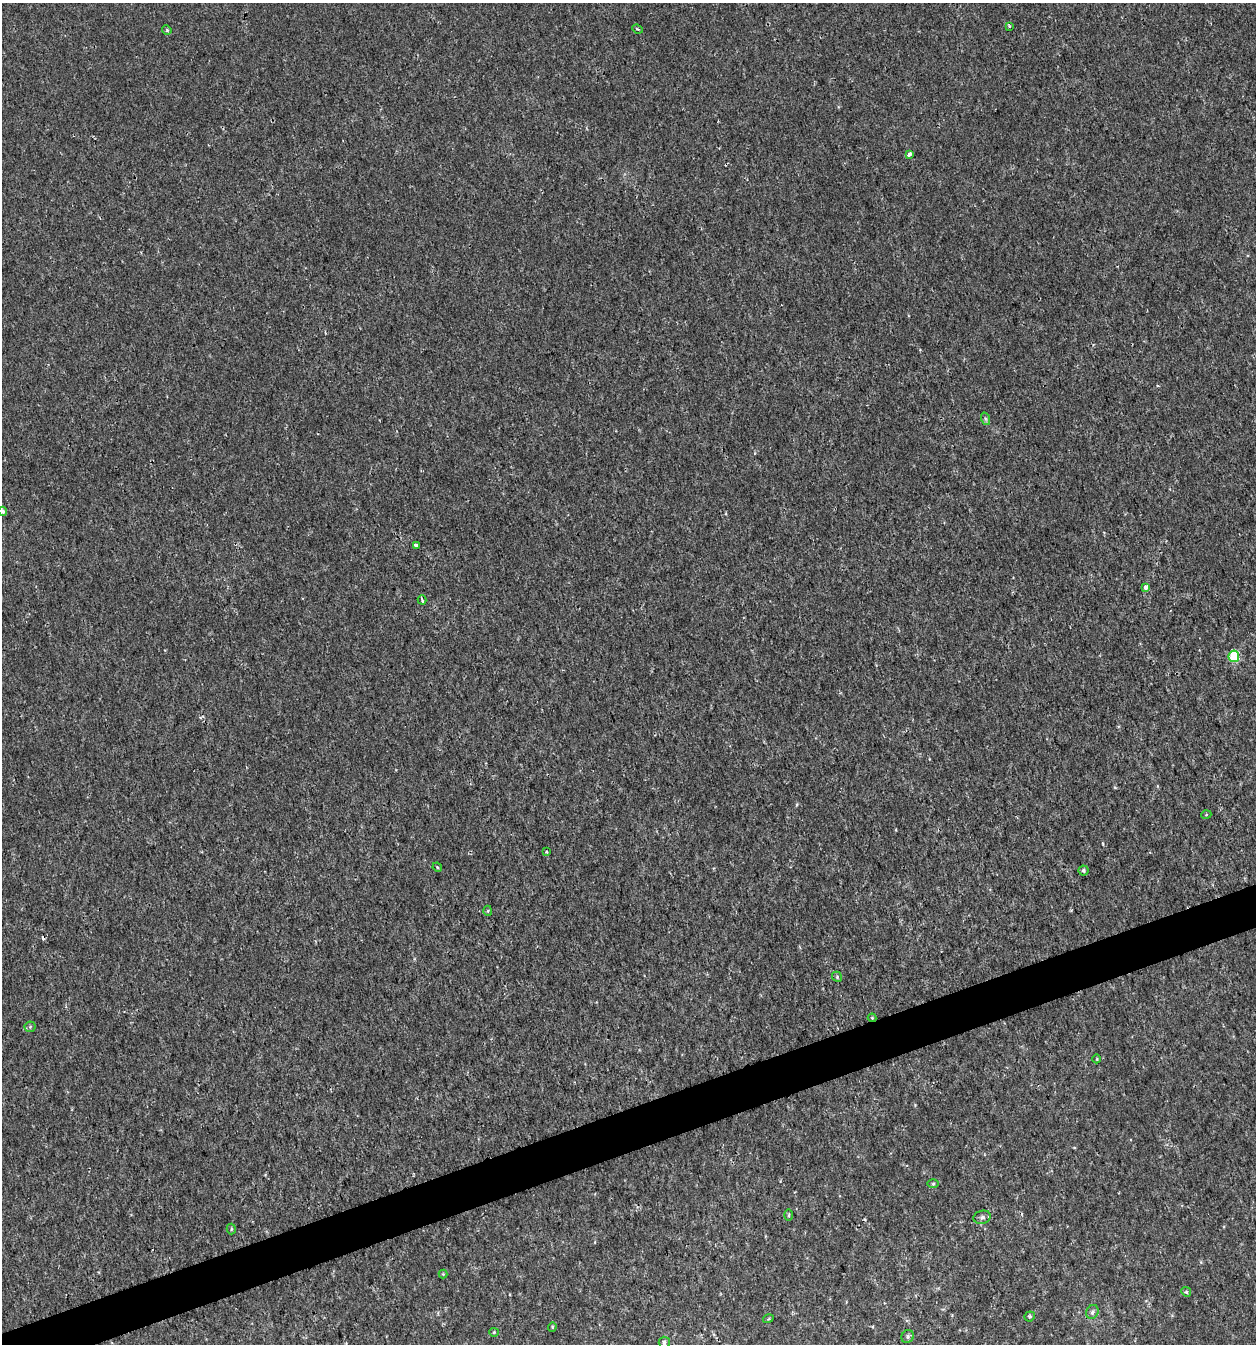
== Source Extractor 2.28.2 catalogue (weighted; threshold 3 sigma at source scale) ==
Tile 7 of 4 x 4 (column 3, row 2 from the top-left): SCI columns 2569-3822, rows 2686-4027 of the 5191 x 5369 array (HDU 1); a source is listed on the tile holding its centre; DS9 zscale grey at full resolution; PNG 1258 x 1346 px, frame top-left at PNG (2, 3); each listed source drawn as its Kron ellipse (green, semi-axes under 4 px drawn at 4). Shown black and unused: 3% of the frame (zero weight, under 2 of 3 exposures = <1% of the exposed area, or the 3 px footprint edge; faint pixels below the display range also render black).
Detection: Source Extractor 2.28.2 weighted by HDU 2 'WHT'; one run over the whole footprint, this tile lists its part. Background 0.00191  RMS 0.0017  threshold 0.00744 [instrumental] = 3 sigma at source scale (4.5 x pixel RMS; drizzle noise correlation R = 1.50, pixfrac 1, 0.0396/0.0396 arcsec/px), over >= 5 px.
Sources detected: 35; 3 cosmic-ray / hot-pixel residue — neither listed nor drawn; the other 32 listed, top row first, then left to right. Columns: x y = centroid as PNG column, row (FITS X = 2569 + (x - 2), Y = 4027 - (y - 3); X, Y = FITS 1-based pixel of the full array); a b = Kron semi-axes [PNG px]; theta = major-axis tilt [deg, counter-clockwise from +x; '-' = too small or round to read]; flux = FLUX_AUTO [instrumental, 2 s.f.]
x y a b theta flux
1009 26 4 4 - 0.22
637 29 5 3 - 0.2
167 30 5 4 - 0.24
909 154 4 3 - 1.3
986 419 6 4 -70 0.28
3 511 4 4 - 0.35
416 545 4 3 - 0.53
1146 587 4 4 - 1.8
422 600 4 2 - 0.47
1234 656 6 5 - 9.9
1206 815 5 3 - 0.13
546 852 3 2 - 0.15
437 867 5 4 - 0.21
1083 870 5 5 - 0.29
488 911 5 3 - 0.17
837 977 5 4 - 0.21
872 1018 4 4 - 0.17
30 1027 5 5 - 0.26
1097 1059 4 3 - 0.13
933 1184 5 3 - 0.19
789 1215 6 3 89 0.17
982 1217 9 6 15 0.48
231 1229 5 4 - 0.23
443 1274 4 4 - 0.16
1186 1292 5 4 - 0.26
1092 1312 7 6 - 0.43
1030 1316 5 5 - 0.27
768 1319 5 3 - 0.16
552 1327 5 4 - 0.19
494 1332 4 4 - 0.19
908 1336 7 6 - 0.41
664 1343 6 5 - 0.42
Overlapping masked pixels (flux is a lower limit): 1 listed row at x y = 872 1018
Isophote crosses this tile's border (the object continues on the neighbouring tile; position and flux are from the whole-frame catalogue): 1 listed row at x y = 3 511